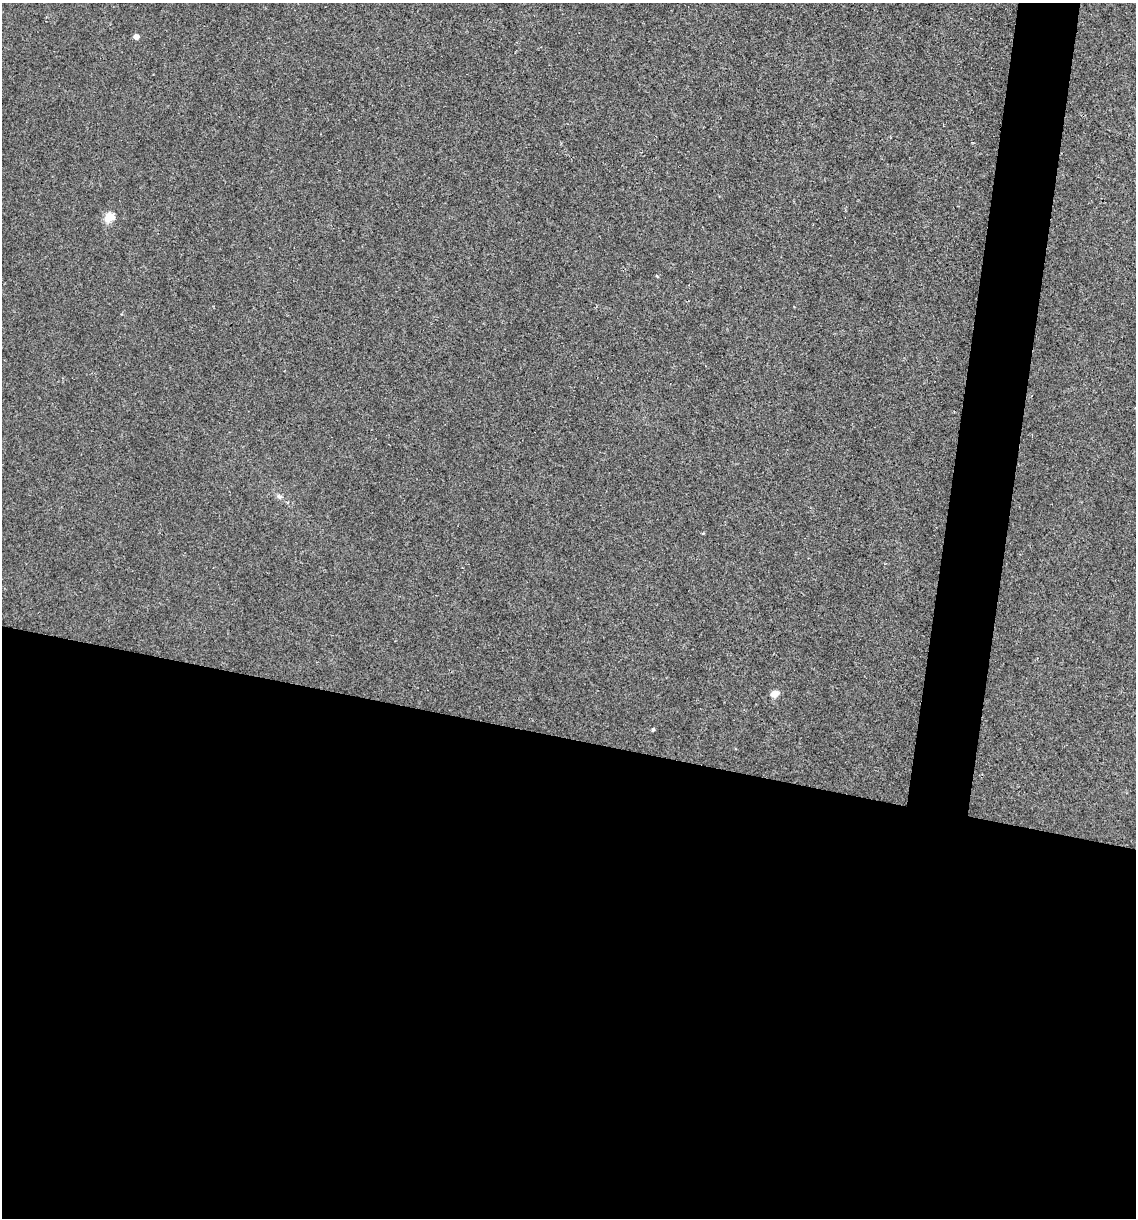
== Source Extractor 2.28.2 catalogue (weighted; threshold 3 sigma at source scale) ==
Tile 14 of 4 x 4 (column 2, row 4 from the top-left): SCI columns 1253-2386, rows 3-1218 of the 4889 x 4866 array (HDU 1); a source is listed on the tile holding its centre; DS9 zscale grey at full resolution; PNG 1138 x 1220 px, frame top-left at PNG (2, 3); no overlay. Shown black and unused: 43% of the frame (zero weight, under 2 of 3 exposures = <1% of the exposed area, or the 3 px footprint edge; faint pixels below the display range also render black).
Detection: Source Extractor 2.28.2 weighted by HDU 2 'WHT'; one run over the whole footprint, this tile lists its part. Background 0.00157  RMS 0.005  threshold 0.0226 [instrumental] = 3 sigma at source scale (4.5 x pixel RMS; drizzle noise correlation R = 1.50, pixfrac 1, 0.05/0.05 arcsec/px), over >= 5 px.
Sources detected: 6; all 6 listed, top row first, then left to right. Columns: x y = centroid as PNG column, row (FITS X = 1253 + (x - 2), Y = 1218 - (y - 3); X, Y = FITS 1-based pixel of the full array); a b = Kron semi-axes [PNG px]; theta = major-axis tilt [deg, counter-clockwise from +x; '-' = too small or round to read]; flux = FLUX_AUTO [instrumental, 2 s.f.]
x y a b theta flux
136 36 4 4 - 3.6
109 217 5 5 - 21
657 276 4 3 - 0.42
279 497 6 5 - 1.1
774 694 5 4 - 11
653 729 4 4 - 0.66